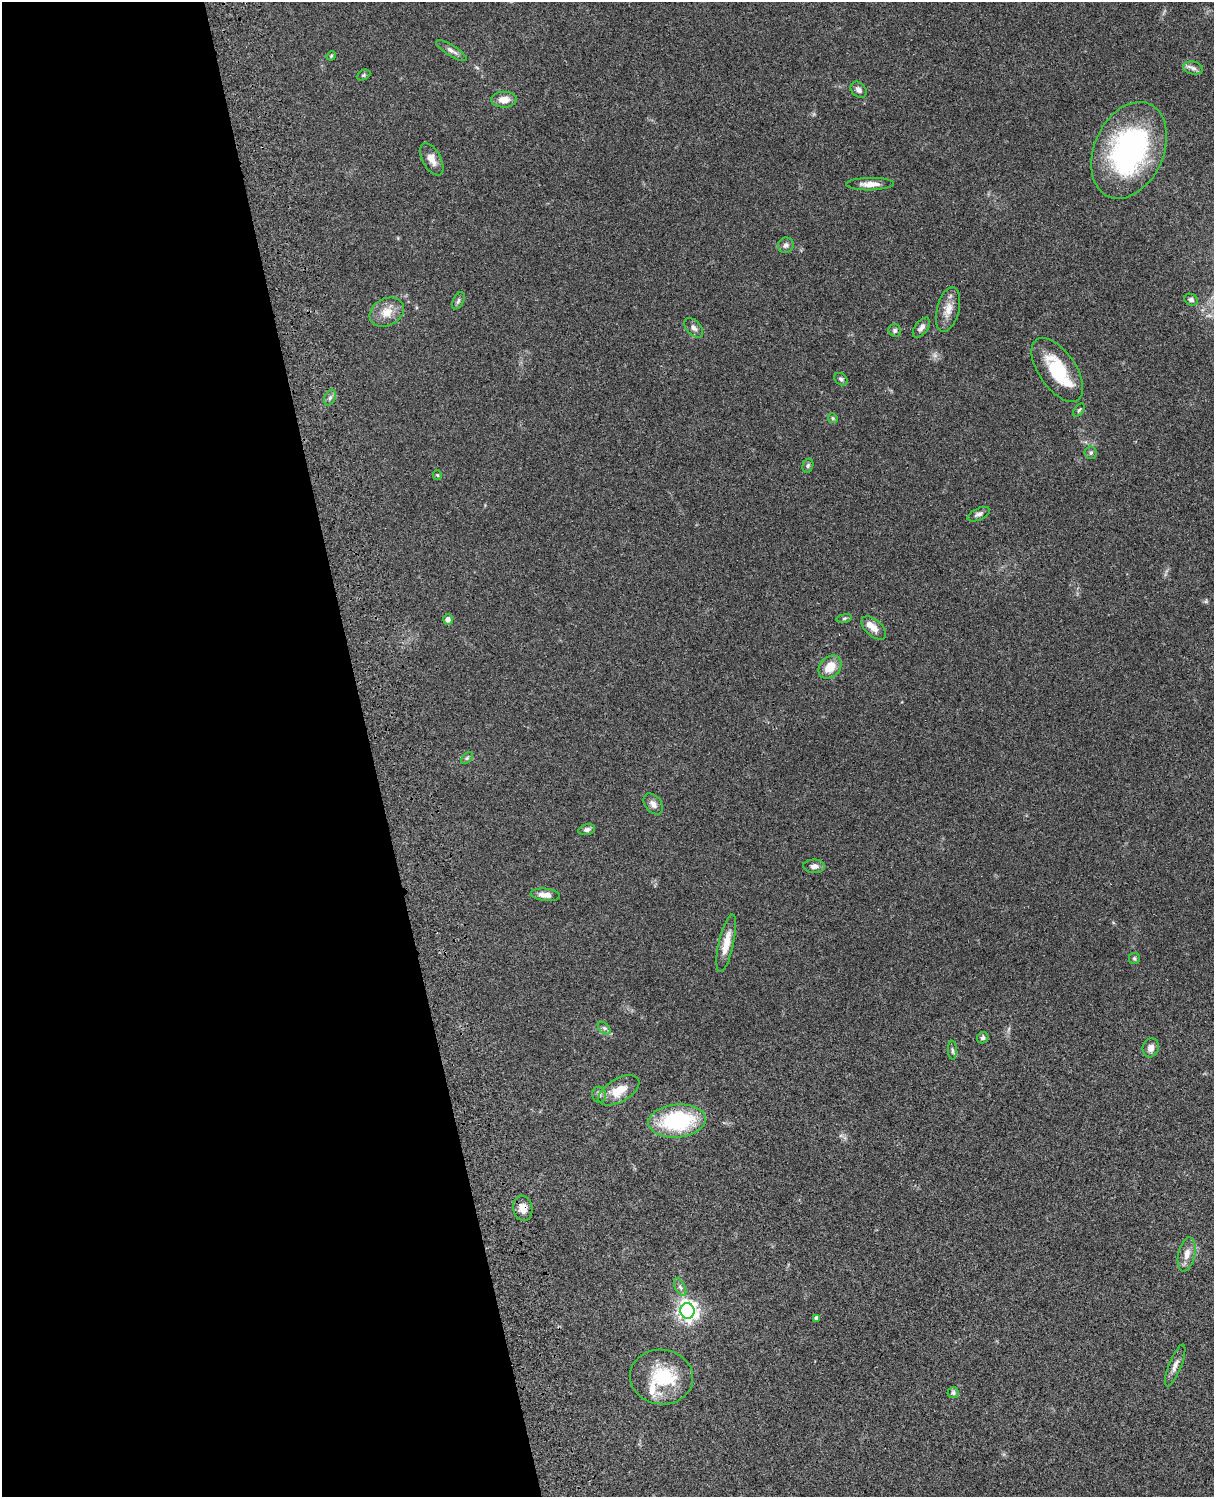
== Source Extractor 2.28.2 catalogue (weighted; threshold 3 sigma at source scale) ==
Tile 5 of 4 x 3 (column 1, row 2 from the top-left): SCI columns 122-1333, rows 1771-3265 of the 5086 x 4923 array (HDU 1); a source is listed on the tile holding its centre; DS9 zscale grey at full resolution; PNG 1216 x 1499 px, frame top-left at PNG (2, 2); each listed source drawn as its Kron ellipse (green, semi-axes under 4 px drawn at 4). Shown black and unused: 31% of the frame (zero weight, under 3 of 4 exposures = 6% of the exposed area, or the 3 px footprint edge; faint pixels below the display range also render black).
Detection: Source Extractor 2.28.2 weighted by HDU 2 'WHT'; one run over the whole footprint, this tile lists its part. Background 0.0761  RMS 0.0059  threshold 0.0264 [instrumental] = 3 sigma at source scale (4.5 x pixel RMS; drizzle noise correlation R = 1.50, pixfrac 1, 0.05/0.05 arcsec/px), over >= 5 px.
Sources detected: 56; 1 inside a brighter object's white glare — neither listed nor drawn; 3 inside a brighter listed object's ellipse — not listed separately; the other 52 listed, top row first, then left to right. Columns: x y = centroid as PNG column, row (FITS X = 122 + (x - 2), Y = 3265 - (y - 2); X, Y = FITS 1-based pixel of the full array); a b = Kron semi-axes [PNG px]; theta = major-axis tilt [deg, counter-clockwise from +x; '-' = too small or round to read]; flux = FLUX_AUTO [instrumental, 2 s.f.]
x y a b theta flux
451 50 18 5 -33 2.4
331 56 5 4 - 0.55
1193 68 10 6 -11 2.2
363 75 7 5 27 0.9
859 90 9 7 -46 2.5
504 100 13 8 2 5.5
1129 150 51 34 66 110
432 159 17 9 -61 5.4
870 184 24 6 1 5.1
786 245 8 7 - 2
1191 300 7 5 -23 1.6
458 301 9 5 63 1.4
948 309 23 11 76 7
387 312 18 13 28 8
694 328 11 7 -46 2.2
921 328 11 6 53 2.7
895 330 6 6 - 1.5
1057 370 36 18 -55 28
841 379 7 5 -37 1.2
330 398 8 5 63 1.5
1079 410 7 4 54 0.88
833 418 5 4 - 0.79
1091 453 6 6 - 1.3
808 465 7 5 73 1.1
437 475 5 4 - 0.73
979 514 12 5 25 2
844 618 8 4 9 0.88
448 620 5 4 - 2.6
874 628 15 8 -43 5.1
830 667 13 10 45 9.3
467 758 7 4 45 1.1
653 804 12 8 -49 3
587 829 8 5 13 1.8
814 866 11 6 -1 3
545 895 15 6 -6 4.1
726 943 29 7 77 8.6
1134 958 5 5 - 1
604 1028 7 4 -44 1.4
983 1038 6 5 - 1.3
1151 1048 10 8 73 3.4
952 1050 9 4 -87 1.3
619 1090 23 11 30 11
599 1095 8 7 - 1.6
677 1121 29 16 5 50
523 1208 12 9 -79 5.2
1187 1254 17 8 78 5
680 1287 10 5 -64 1.7
688 1311 8 7 - 290
816 1318 4 3 - 1.6
1175 1365 22 6 68 3.7
662 1377 31 27 -7 29
953 1393 6 5 - 1.4
Overlapping masked pixels (flux is a lower limit): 1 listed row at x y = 523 1208